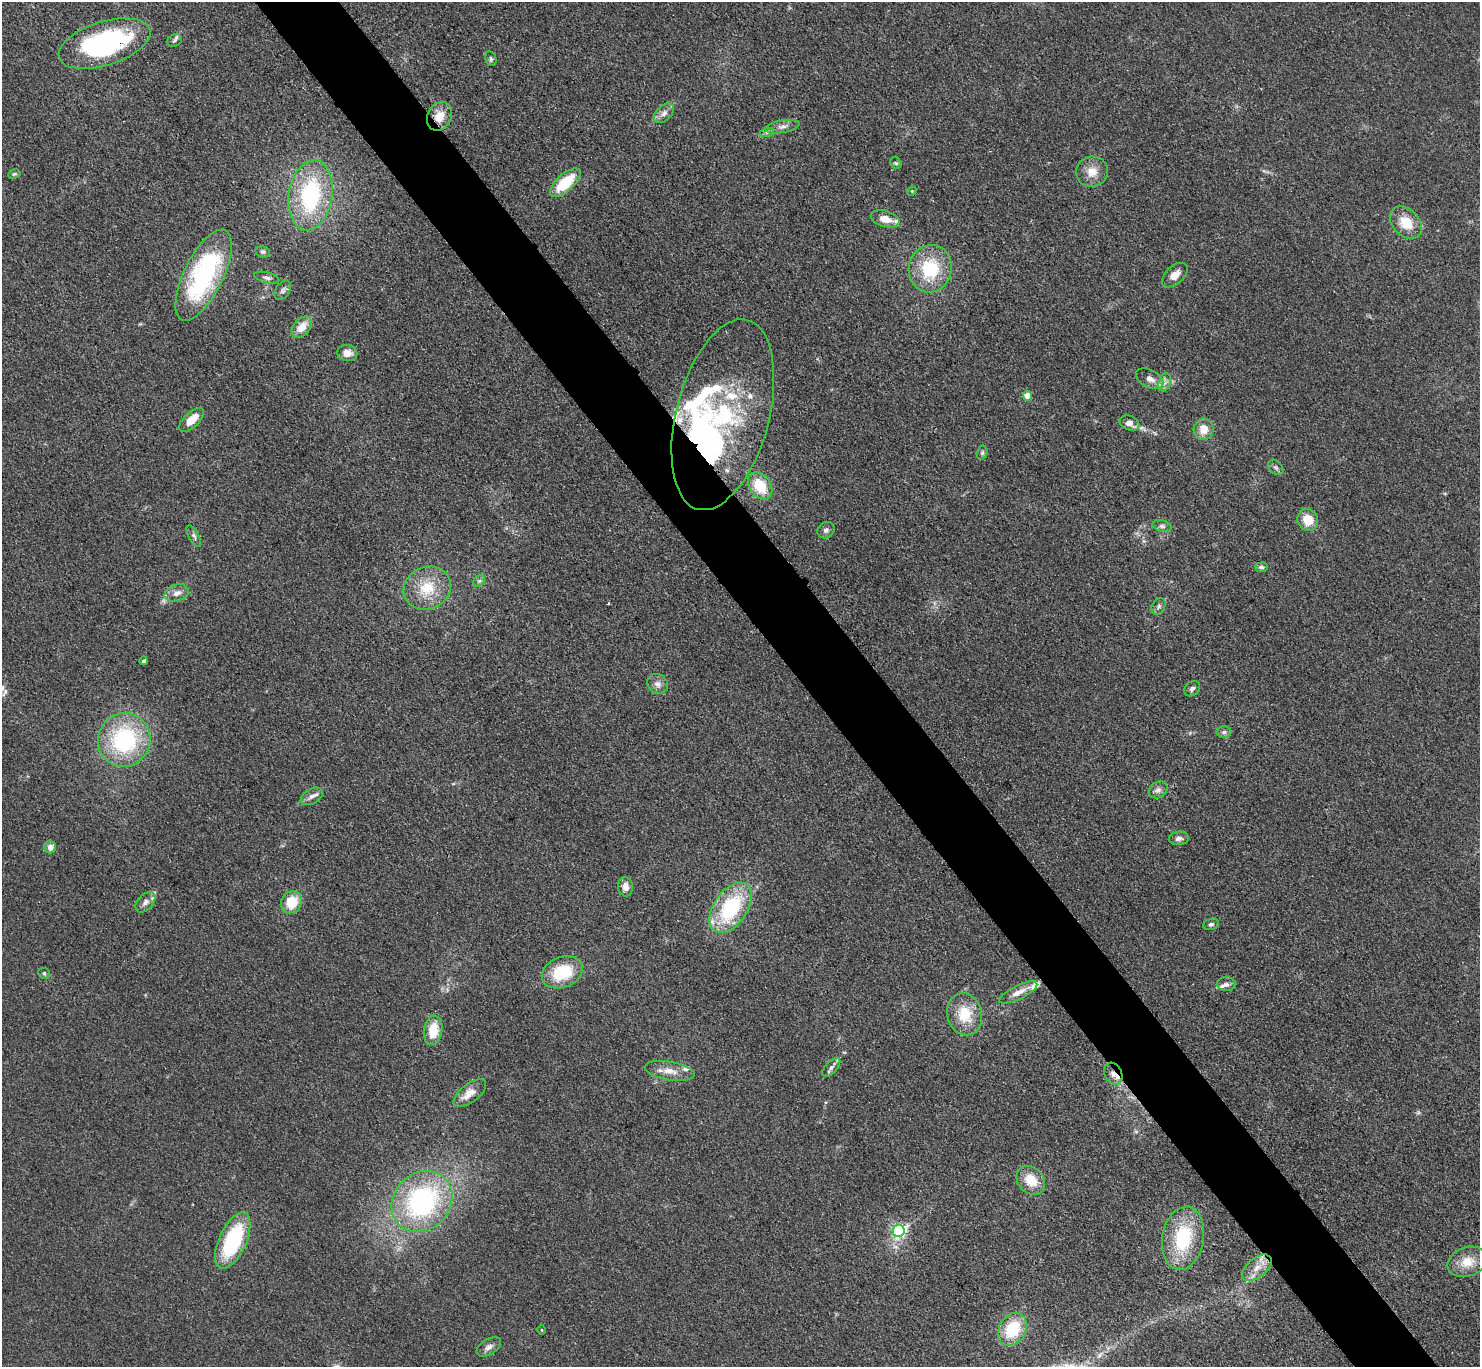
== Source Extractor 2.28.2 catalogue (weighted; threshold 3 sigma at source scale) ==
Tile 6 of 4 x 4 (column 2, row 2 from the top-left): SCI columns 1497-2974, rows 3048-4412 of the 5952 x 5948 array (HDU 1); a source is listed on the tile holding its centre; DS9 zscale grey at full resolution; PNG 1482 x 1369 px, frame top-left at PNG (2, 2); each listed source drawn as its Kron ellipse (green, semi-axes under 4 px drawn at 4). Shown black and unused: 6% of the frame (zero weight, under 3 of 4 exposures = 2% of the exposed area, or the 3 px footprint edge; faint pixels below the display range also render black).
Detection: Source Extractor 2.28.2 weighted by HDU 2 'WHT'; one run over the whole footprint, this tile lists its part. Background 0.0483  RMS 0.0052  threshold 0.0232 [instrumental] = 3 sigma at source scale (4.5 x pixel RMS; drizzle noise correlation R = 1.50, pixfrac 1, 0.05/0.05 arcsec/px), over >= 5 px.
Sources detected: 89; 3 inside a brighter object's white glare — neither listed nor drawn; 10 inside a brighter listed object's ellipse — not listed separately; the other 76 listed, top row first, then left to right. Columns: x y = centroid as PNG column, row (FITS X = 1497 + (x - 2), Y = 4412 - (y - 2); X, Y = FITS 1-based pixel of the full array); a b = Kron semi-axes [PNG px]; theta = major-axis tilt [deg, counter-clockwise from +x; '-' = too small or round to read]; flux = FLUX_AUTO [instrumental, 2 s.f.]
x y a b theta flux
175 40 7 6 - 1.2
104 44 48 22 18 88
491 59 7 5 -76 1
664 113 12 7 43 3
440 116 15 12 61 7.8
782 127 17 6 10 3
767 132 7 4 18 1.1
896 163 6 5 - 0.86
1092 172 16 15 - 7.1
14 174 6 4 14 0.76
565 183 19 8 42 20
912 191 5 4 - 0.5
310 195 35 21 81 57
885 219 15 8 -16 7
1406 223 18 13 -45 12
263 252 7 5 -13 1
930 269 24 21 76 28
204 275 50 19 64 79
1175 275 15 9 43 4.9
267 278 12 5 -14 1.8
283 290 11 7 59 1.7
302 327 12 8 50 7.3
347 353 10 8 -10 4.4
1150 379 14 8 -28 3.8
1165 382 9 6 72 2.2
1027 396 5 4 - 9.1
723 415 98 46 75 100
192 420 15 7 43 8.4
1129 423 10 7 -23 3.6
1204 429 11 10 - 6.4
982 453 7 5 75 0.91
1276 467 9 6 -47 1.4
760 486 15 10 -55 17
1308 520 11 10 - 9.5
1162 526 10 5 -15 1.4
826 530 9 8 - 1.8
194 536 12 5 -62 1.5
1261 567 6 5 - 1.3
479 581 6 5 - 1.3
427 588 24 21 27 17
177 593 12 8 18 3.5
1159 606 8 6 60 1.7
144 661 4 4 - 1.1
657 684 11 9 -31 2.9
1192 689 9 6 42 1.8
1224 732 7 6 - 1.5
124 740 27 26 - 58
1158 790 10 7 35 2.3
312 796 12 7 31 2.6
1179 838 10 7 5 2
50 847 6 6 - 4.1
626 887 10 7 -83 3.7
145 902 12 7 47 3.1
292 902 11 10 - 13
731 908 28 16 55 46
1211 924 8 5 21 1.4
562 972 21 15 23 23
44 973 6 5 - 0.89
1226 984 9 7 -1 1.8
1018 992 21 7 26 5.2
965 1014 21 17 -76 15
433 1030 15 9 80 12
831 1067 12 5 47 1.8
670 1071 25 9 -9 6.8
1113 1074 11 8 -62 3.8
470 1093 19 9 37 6.5
1031 1180 16 12 -46 11
422 1201 33 28 45 94
899 1231 6 6 - 120
1183 1238 32 20 80 36
233 1241 30 13 66 44
1467 1262 20 14 19 9.7
1257 1268 17 9 38 6.7
1012 1329 17 13 57 22
541 1330 4 3 - 0.35
489 1347 13 7 32 2.8
Overlapping masked pixels (flux is a lower limit): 4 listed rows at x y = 104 44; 440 116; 760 486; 1113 1074